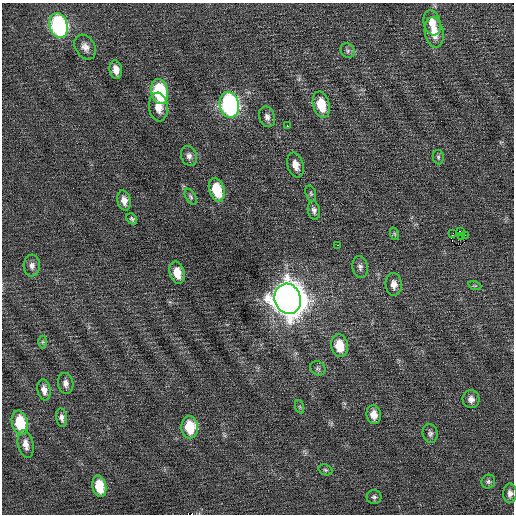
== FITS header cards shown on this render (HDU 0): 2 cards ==
NAXIS1  =                  512 / Axis length
NAXIS2  =                  512 / Axis length

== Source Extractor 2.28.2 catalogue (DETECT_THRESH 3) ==
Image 512 x 512 px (HDU 0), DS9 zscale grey, 1 PNG px = 1 image px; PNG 516 x 516 px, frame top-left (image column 1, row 512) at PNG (2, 3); each listed source drawn as its Kron ellipse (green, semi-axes under 4 px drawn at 4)
Background 0.0418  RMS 0.72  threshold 2.15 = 3 sigma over >= 5 px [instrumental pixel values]
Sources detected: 51; all 51 listed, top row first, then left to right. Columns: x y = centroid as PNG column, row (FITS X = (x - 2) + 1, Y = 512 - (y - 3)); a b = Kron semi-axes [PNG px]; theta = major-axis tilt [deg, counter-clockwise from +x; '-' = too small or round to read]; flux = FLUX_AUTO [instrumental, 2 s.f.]
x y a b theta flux
432 23 13 8 -75 550
59 26 12 9 -75 7900
434 32 15 9 -81 740
85 47 13 9 -59 340
348 51 7 6 - 130
116 70 9 6 -80 390
160 92 13 8 -78 3900
229 105 13 9 -77 11000
321 105 13 8 -77 1200
158 107 14 9 -85 560
267 117 10 7 -68 220
287 126 2 2 - 540
189 156 10 8 -72 210
438 157 7 5 -79 88
295 165 13 8 -72 450
217 190 12 7 -73 1700
311 193 8 5 -70 93
191 197 9 5 -61 94
124 200 10 6 -77 320
314 210 9 6 -81 180
132 219 6 4 -51 94
460 231 2 2 - 1700
453 233 3 2 - 59
395 234 6 4 -71 72
465 235 3 2 - 100
461 236 2 2 - 35
338 245 3 2 - 50
32 266 11 8 87 240
360 267 11 7 -79 190
177 273 11 7 -75 720
394 284 11 8 -86 320
475 286 7 4 -18 65
288 299 15 13 -73 85000
43 342 6 4 90 72
340 346 11 8 -80 1000
318 368 8 6 -34 130
66 383 10 7 -80 250
44 390 11 6 -80 310
471 399 9 8 - 240
300 407 7 4 -71 77
374 415 9 7 -83 460
62 418 9 5 -81 190
20 423 12 8 -78 2000
190 427 11 8 -86 1500
430 433 9 7 -78 160
26 444 14 8 -79 410
325 470 7 5 -21 92
488 482 7 6 - 110
99 486 11 7 -79 1300
510 493 9 6 88 220
374 497 7 7 - 130